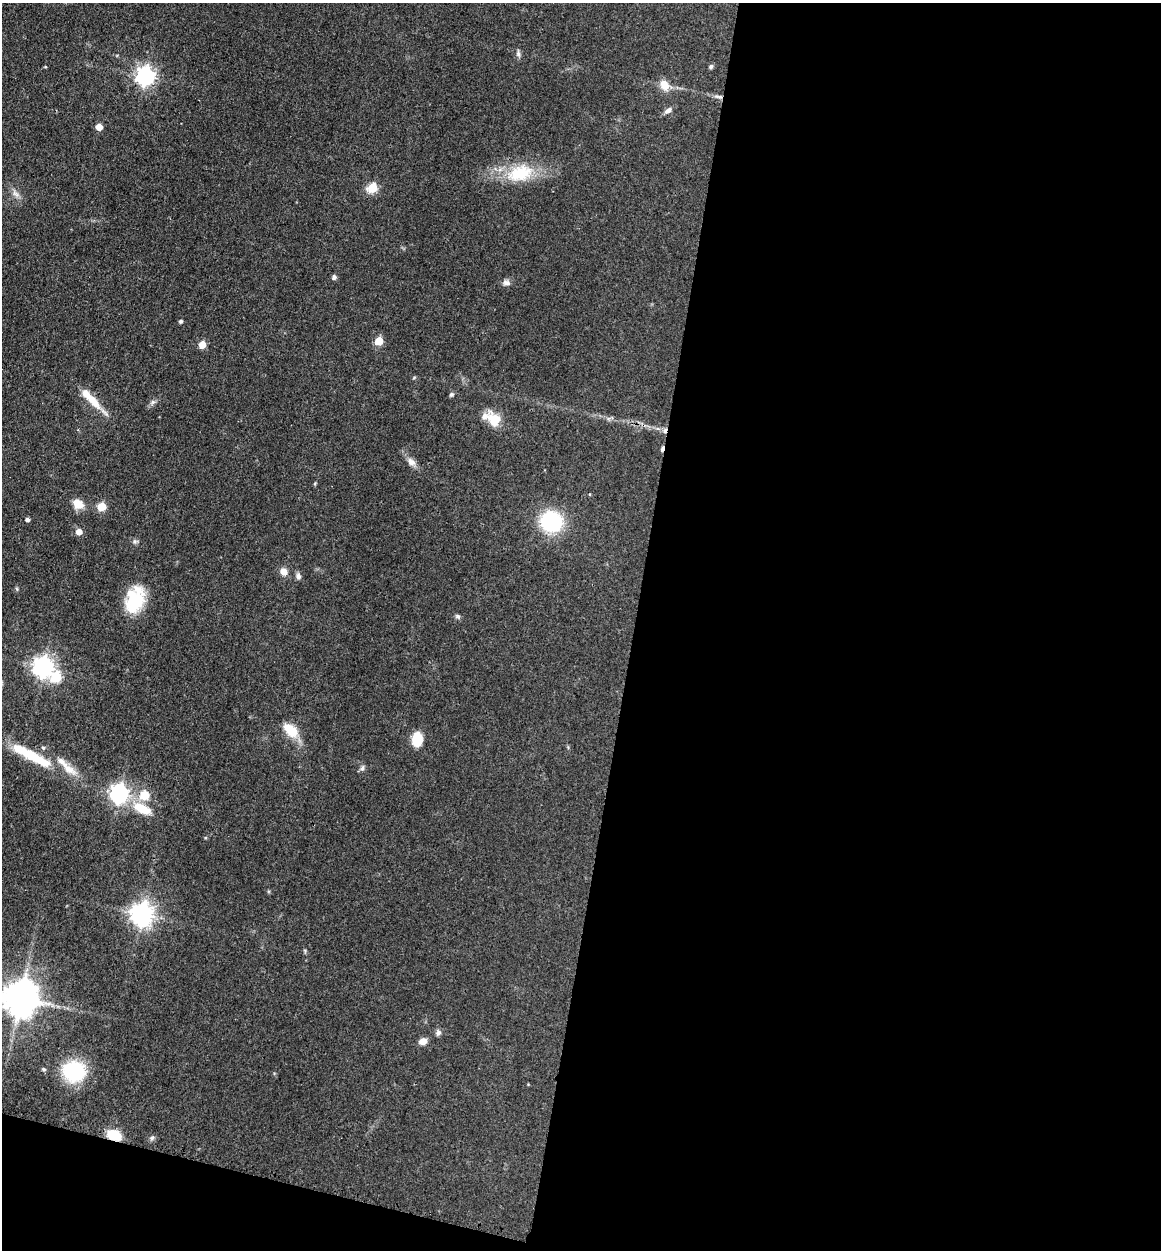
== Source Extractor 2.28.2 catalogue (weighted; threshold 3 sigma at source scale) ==
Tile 16 of 4 x 4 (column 4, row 4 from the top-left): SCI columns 3736-4894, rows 20-1267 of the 5198 x 5223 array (HDU 1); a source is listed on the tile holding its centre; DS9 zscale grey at full resolution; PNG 1163 x 1252 px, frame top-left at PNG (2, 3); no overlay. Shown black and unused: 48% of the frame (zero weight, under 3 of 4 exposures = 3% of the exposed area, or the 3 px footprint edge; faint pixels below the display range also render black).
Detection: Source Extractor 2.28.2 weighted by HDU 2 'WHT'; one run over the whole footprint, this tile lists its part. Background 0.0721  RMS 0.0069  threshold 0.0309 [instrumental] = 3 sigma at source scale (4.5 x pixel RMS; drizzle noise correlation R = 1.50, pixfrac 1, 0.05/0.05 arcsec/px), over >= 5 px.
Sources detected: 56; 2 cosmic-ray / hot-pixel residue — not listed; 6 inside a brighter listed object's ellipse — not listed separately; the other 48 listed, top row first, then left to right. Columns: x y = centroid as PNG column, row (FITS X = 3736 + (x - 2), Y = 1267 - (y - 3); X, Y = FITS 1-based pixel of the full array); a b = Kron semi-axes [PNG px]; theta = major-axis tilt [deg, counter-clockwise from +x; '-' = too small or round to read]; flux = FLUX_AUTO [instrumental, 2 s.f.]
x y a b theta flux
518 54 10 5 -81 1.8
711 66 5 5 - 1.6
145 76 7 7 - 290
664 85 13 10 -62 7.5
719 97 12 4 -8 2.5
668 110 11 6 29 2.9
99 127 5 5 - 9.5
520 173 37 22 16 31
372 188 6 5 - 31
15 194 12 6 -41 3
334 277 5 5 - 2
506 283 11 7 -15 2.6
181 321 4 4 - 1.3
379 341 5 5 - 17
202 344 5 5 - 9.8
451 395 6 5 - 1.3
93 401 29 10 -52 13
153 402 6 6 - 1.6
494 419 21 15 -44 13
411 462 13 8 -45 4.1
78 504 10 8 -30 9.9
102 506 5 5 - 20
27 519 5 4 - 1.9
551 522 19 17 -15 55
79 532 5 5 - 5.8
135 541 7 4 18 1.2
284 571 8 7 - 4.7
298 576 8 6 -80 2.3
17 589 6 4 -71 0.81
135 600 32 18 67 30
457 616 7 5 -14 1.4
43 667 8 7 - 380
56 677 6 6 - 30
290 730 19 11 -45 15
417 739 13 10 82 16
39 760 40 12 -26 23
362 768 8 5 61 1.7
119 793 7 7 - 280
144 795 9 8 - 13
142 809 24 10 -25 17
142 914 8 8 - 520
21 998 10 10 - 1800
438 1033 8 7 - 1.8
423 1041 8 6 18 5.3
44 1069 6 5 - 1.1
74 1071 19 18 - 53
114 1135 14 9 -20 17
152 1138 7 6 - 1.7
Overlapping masked pixels (flux is a lower limit): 2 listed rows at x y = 719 97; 114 1135
Isophote crosses this tile's border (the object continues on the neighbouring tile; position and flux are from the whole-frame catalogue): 1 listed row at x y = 21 998